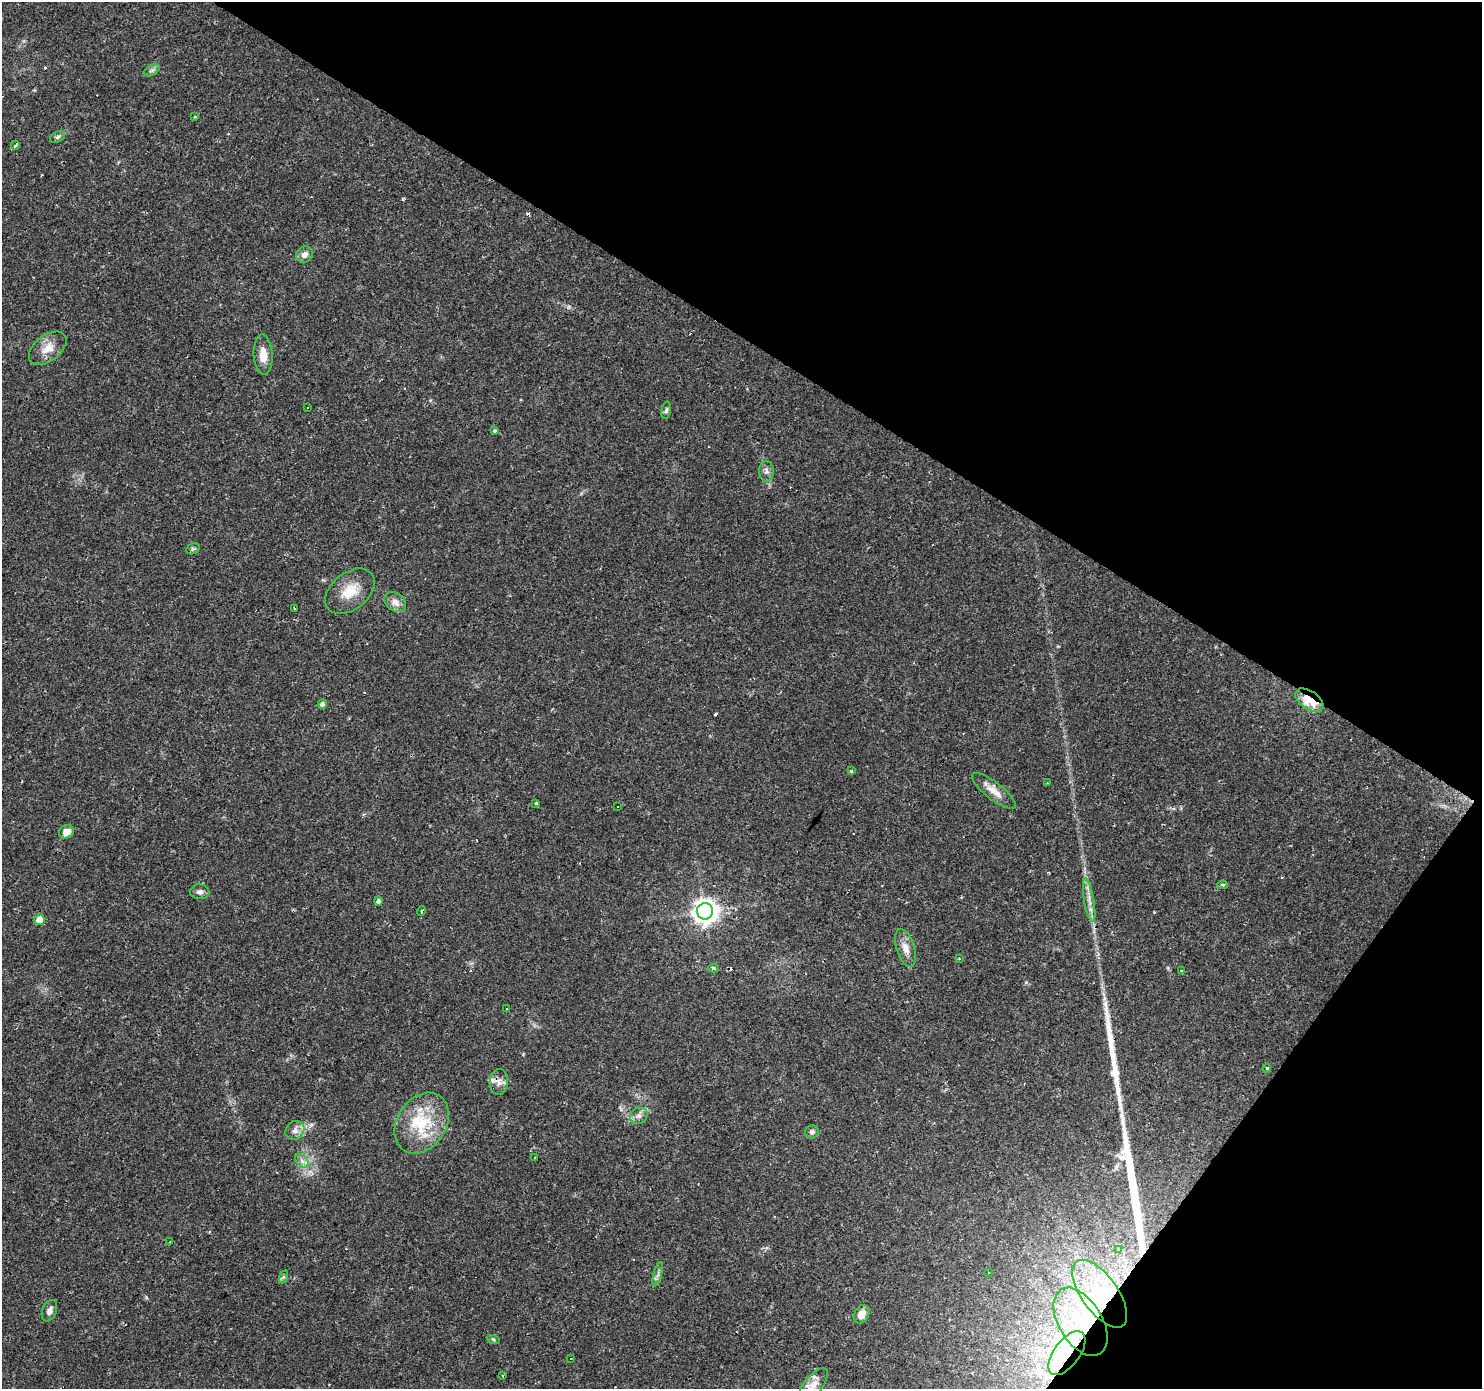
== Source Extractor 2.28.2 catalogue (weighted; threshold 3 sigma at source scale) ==
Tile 8 of 4 x 4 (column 4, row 2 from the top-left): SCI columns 4439-5918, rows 2956-4342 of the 5921 x 5977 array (HDU 1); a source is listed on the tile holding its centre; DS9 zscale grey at full resolution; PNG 1484 x 1391 px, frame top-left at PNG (2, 2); each listed source drawn as its Kron ellipse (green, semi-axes under 4 px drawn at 4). Shown black and unused: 31% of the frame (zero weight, under 2 of 3 exposures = <1% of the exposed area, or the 3 px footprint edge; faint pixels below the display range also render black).
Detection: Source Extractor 2.28.2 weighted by HDU 2 'WHT'; one run over the whole footprint, this tile lists its part. Background 0.0429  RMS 0.0034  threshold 0.0153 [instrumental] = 3 sigma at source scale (4.5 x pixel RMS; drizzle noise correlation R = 1.50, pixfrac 1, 0.0396/0.0396 arcsec/px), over >= 5 px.
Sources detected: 82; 3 inside a brighter object's white glare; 15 cosmic-ray / hot-pixel residue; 3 long thin detections or spike segments (spike, bleed or trail) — neither listed nor drawn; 4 inside a brighter listed object's ellipse — not listed separately; the other 57 listed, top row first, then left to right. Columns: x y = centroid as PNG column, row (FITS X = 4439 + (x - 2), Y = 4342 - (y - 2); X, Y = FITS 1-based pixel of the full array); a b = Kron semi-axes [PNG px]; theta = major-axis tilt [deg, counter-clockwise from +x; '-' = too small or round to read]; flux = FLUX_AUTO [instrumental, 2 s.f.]
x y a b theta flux
152 70 8 5 30 0.81
195 117 4 3 - 0.28
58 137 8 5 28 0.76
15 145 4 3 - 1.1
305 255 9 7 36 1.9
48 348 22 13 38 4.8
263 355 20 9 -86 4.8
307 408 3 2 - 0.44
666 410 8 5 79 0.79
495 431 4 4 - 0.52
766 471 10 7 -88 1.3
193 549 7 5 30 0.57
350 591 28 18 39 8.1
395 602 12 9 -38 2.7
294 608 3 2 - 0.33
1309 700 16 9 -34 14
322 704 5 4 - 1
851 771 4 4 - 0.54
1047 783 3 2 - 0.79
994 791 27 8 -38 4
536 803 3 3 - 0.6
617 806 3 2 - 0.84
66 832 7 6 - 3.1
1223 885 5 4 - 0.5
200 892 10 7 -3 1.3
1089 900 22 5 -80 2.7
378 901 4 4 - 1.2
422 911 5 3 - 0.72
705 911 8 8 - 300
40 920 5 5 - 5.7
906 948 20 9 -72 3.1
959 958 3 2 - 0.39
713 968 5 3 - 0.76
1181 970 3 2 - 0.5
506 1009 3 3 - 0.55
1267 1069 4 3 - 0.46
499 1082 13 9 86 2.2
639 1116 9 7 33 1.4
422 1123 32 24 57 17
295 1130 10 8 48 2
812 1132 7 6 - 1.1
534 1158 3 2 - 0.31
302 1161 8 5 -45 1.1
170 1242 3 2 - 0.29
1119 1250 4 3 - 1.2
988 1273 2 2 - 0.3
658 1274 13 3 76 0.89
283 1277 7 4 71 0.54
1100 1294 39 18 -54 23
49 1311 11 7 68 1.8
862 1314 10 7 59 3.1
1080 1322 38 21 -59 24
493 1339 6 4 -19 0.5
1067 1353 26 13 53 11
571 1359 3 3 - 1.1
503 1375 4 3 - 0.52
813 1385 20 9 53 3.2
Overlapping masked pixels (flux is a lower limit): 3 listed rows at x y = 1309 700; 422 1123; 1067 1353
Isophote crosses this tile's border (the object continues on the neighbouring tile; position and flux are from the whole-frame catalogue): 1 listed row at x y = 813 1385